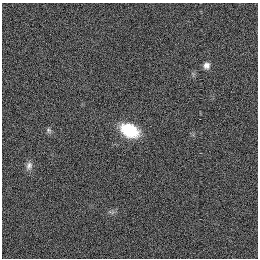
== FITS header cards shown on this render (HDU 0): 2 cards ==
NAXIS1  =                  256
NAXIS2  =                  256

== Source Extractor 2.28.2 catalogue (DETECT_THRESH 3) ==
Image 256 x 256 px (HDU 0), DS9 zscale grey, 1 PNG px = 1 image px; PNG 260 x 260 px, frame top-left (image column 1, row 256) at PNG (2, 3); no overlay
Background 1130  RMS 5.2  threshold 15.7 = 3 sigma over >= 5 px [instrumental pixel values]
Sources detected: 4; all 4 listed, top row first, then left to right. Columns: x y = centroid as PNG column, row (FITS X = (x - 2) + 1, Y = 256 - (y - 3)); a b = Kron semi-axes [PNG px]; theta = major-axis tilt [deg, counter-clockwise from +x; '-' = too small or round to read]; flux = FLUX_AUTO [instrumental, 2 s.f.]
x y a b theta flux
206 65 8 7 - 1700
49 130 8 6 -42 830
130 130 18 12 -26 17000
29 166 11 8 72 1700